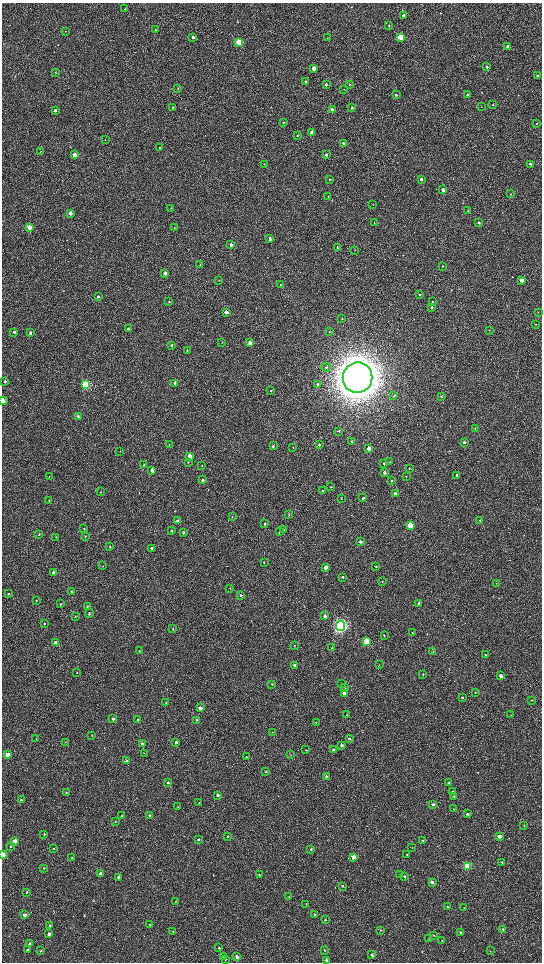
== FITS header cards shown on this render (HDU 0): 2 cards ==
NAXIS1  =                 1080 / length of data axis 1
NAXIS2  =                 1920 / length of data axis 2

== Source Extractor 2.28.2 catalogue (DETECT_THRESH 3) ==
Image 1080 x 1920 px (HDU 0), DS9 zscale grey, zoomed out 1/2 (1 PNG px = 2 x 2 image px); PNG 544 x 964 px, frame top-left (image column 1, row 1919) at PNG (2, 3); each listed source drawn as its Kron ellipse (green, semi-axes under 4 px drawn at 4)
Background 508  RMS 32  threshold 96.1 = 3 sigma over >= 5 px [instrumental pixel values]
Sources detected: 278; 1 cannot appear on this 1/2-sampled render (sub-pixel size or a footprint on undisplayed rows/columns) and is neither listed nor drawn; the other 277 listed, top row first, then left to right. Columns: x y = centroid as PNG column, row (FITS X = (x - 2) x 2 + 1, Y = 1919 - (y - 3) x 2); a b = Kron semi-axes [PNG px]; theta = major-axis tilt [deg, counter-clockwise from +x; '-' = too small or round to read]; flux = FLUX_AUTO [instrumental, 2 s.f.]
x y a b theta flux
125 9 3 2 - 3.3e+03
403 15 3 3 - 1.7e+04
389 25 3 2 - 2.3e+03
155 29 2 2 - 3.0e+03
65 31 3 2 - 2.3e+03
193 37 3 3 - 1.1e+04
401 37 3 3 - 3.3e+05
327 38 2 2 - 2.6e+03
239 42 3 3 - 3.9e+05
508 46 3 2 - 2.5e+04
487 67 3 3 - 1.1e+04
314 68 3 3 - 7.0e+04
55 72 3 3 - 3.6e+03
537 75 2 2 - 7.0e+03
305 81 3 2 - 9.0e+03
326 84 3 3 - 8.3e+03
349 84 3 2 - 5.0e+03
178 88 3 2 - 3.5e+03
344 89 3 1 - 1.7e+03
396 95 3 2 - 9.1e+03
468 95 3 2 - 2.9e+04
493 105 2 2 - 3.9e+03
481 107 2 2 - 1.6e+03
173 108 3 2 - 6.0e+03
352 108 3 3 - 1.0e+04
55 110 3 3 - 1.3e+04
332 110 3 2 - 2.5e+04
283 122 3 2 - 4.6e+03
536 123 2 2 - 2.3e+03
312 132 3 3 - 4.5e+04
297 136 3 2 - 2.9e+03
105 140 4 2 - 3.2e+03
343 143 3 3 - 9.5e+03
159 148 3 2 - 3.4e+03
40 152 3 2 - 3.3e+03
74 155 3 3 - 6.6e+04
326 155 3 2 - 1.2e+04
264 164 3 2 - 2.8e+03
530 164 2 2 - 9.4e+03
330 179 3 3 - 5.6e+03
421 179 3 2 - 2.5e+04
443 190 3 2 - 3.0e+04
511 194 3 2 - 3.0e+03
328 197 3 2 - 2.6e+03
373 204 2 1 - 1.9e+03
171 208 3 2 - 2.8e+03
468 211 2 2 - 2.1e+03
70 213 3 2 - 3.5e+04
374 223 3 2 - 2.7e+03
479 223 3 2 - 9.9e+03
29 227 3 3 - 1.2e+05
174 228 3 2 - 2.9e+03
270 239 3 2 - 1.3e+04
231 245 3 3 - 2.6e+04
337 248 3 2 - 5.5e+03
355 250 3 2 - 2.1e+03
200 265 3 3 - 3.3e+03
442 266 3 2 - 5.0e+03
165 273 3 3 - 3.0e+04
219 280 3 2 - 2.5e+03
522 280 3 3 - 7.0e+04
280 285 3 3 - 6.5e+03
420 295 3 2 - 5.4e+03
98 296 3 3 - 1.1e+04
169 302 3 3 - 4.1e+03
432 302 3 2 - 6.2e+03
432 307 4 3 - 6.2e+03
226 312 3 3 - 3.7e+04
538 312 3 2 - 2.6e+03
342 319 2 2 - 3.6e+03
536 324 3 2 - 3.2e+03
128 329 3 3 - 1.0e+04
489 330 2 2 - 2.1e+03
14 332 3 3 - 1.4e+04
329 332 3 3 - 4.1e+03
30 333 3 3 - 1.1e+04
222 342 3 2 - 2.4e+03
250 343 3 3 - 5.3e+04
171 345 3 3 - 8.4e+03
187 350 3 2 - 4.2e+03
326 367 5 3 - 9.4e+03
358 378 15 15 - 2.0e+07
5 381 2 2 - 7.1e+03
175 383 3 3 - 3.0e+04
317 384 3 3 - 8.9e+03
86 385 4 3 - 8.9e+05
271 391 2 2 - 3.4e+03
394 396 4 3 - 6.5e+03
441 396 3 3 - 4.7e+03
3 401 4 2 - 5.0e+04
78 416 3 3 - 1.2e+04
475 429 3 2 - 2.5e+03
338 431 3 3 - 4.2e+03
351 441 3 2 - 5.1e+03
464 442 3 2 - 1.3e+04
169 445 3 1 - 2.2e+03
319 445 3 2 - 9.5e+03
273 446 3 3 - 8.4e+03
293 448 3 2 - 3.7e+03
369 448 3 2 - 6.6e+04
120 451 2 2 - 2.0e+03
190 456 3 3 - 1.2e+05
390 461 3 2 - 2.3e+03
188 462 3 2 - 4.5e+03
383 463 3 2 - 5.1e+03
144 465 3 3 - 4.6e+03
202 465 4 2 - 3.2e+03
409 468 2 2 - 4.4e+03
152 470 3 2 - 4.3e+04
384 472 3 2 - 2.0e+04
457 475 3 2 - 9.4e+03
49 476 3 2 - 3.6e+03
406 477 3 2 - 4.0e+03
203 480 3 2 - 1.3e+04
391 481 3 2 - 5.0e+03
331 487 3 2 - 4.6e+03
322 491 3 3 - 6.0e+03
100 492 3 2 - 2.7e+03
395 494 3 2 - 1.3e+04
341 498 3 2 - 3.3e+03
363 498 3 2 - 1.1e+04
49 500 3 2 - 2.5e+03
289 515 3 2 - 2.4e+03
232 517 3 2 - 2.8e+03
480 520 3 3 - 4.7e+03
177 521 3 3 - 1.2e+04
265 524 3 2 - 6.0e+03
410 525 3 3 - 2.1e+05
84 528 3 2 - 3.1e+03
283 530 3 2 - 2.7e+03
171 531 3 2 - 5.3e+03
183 532 3 2 - 1.2e+04
280 532 3 2 - 6.0e+03
39 534 4 2 - 4.7e+03
85 536 3 2 - 3.1e+03
56 537 2 2 - 2.3e+03
360 542 2 2 - 1.4e+04
110 547 3 2 - 5.5e+03
151 548 3 3 - 1.2e+04
264 563 3 2 - 4.4e+03
103 566 3 2 - 3.2e+03
376 566 2 2 - 5.8e+03
326 567 3 3 - 8.6e+04
53 572 3 2 - 2.0e+04
343 577 3 3 - 1.1e+04
382 582 3 2 - 2.8e+03
496 583 2 1 - 1.6e+03
230 588 2 1 - 1.9e+03
71 591 3 2 - 6.8e+03
8 594 3 2 - 5.4e+03
241 595 3 2 - 6.2e+03
36 601 3 2 - 5.4e+03
418 603 2 2 - 8.6e+03
60 604 3 2 - 4.9e+03
88 607 3 3 - 1.2e+04
89 613 4 3 - 5.9e+03
75 616 3 2 - 3.5e+03
325 616 3 2 - 1.8e+04
44 623 3 3 - 4.8e+03
340 626 5 4 - 2.4e+06
173 629 3 3 - 4.2e+03
412 633 2 2 - 3.5e+03
384 636 3 2 - 4.8e+03
367 641 3 3 - 4.7e+05
56 643 3 3 - 1.2e+05
294 645 2 2 - 3.5e+03
332 648 2 2 - 5.3e+03
139 651 2 2 - 2.5e+03
433 651 2 2 - 2.8e+03
485 655 3 2 - 3.7e+03
295 665 3 2 - 3.6e+04
379 665 3 2 - 2.1e+03
77 673 3 2 - 2.8e+03
423 674 3 2 - 3.9e+03
501 676 3 2 - 2.8e+04
342 683 2 2 - 2.5e+03
272 684 3 2 - 4.9e+03
345 688 2 2 - 1.9e+03
475 692 3 2 - 2.9e+03
344 693 3 2 - 3.6e+04
462 697 3 2 - 5.1e+03
531 700 3 2 - 3.8e+03
166 703 3 2 - 2.7e+03
200 708 2 2 - 4.2e+04
347 715 2 2 - 2.0e+03
511 715 3 2 - 3.1e+03
113 719 3 2 - 1.5e+04
137 720 2 2 - 1.2e+04
196 720 3 2 - 8.1e+03
316 723 3 2 - 2.4e+03
272 732 2 2 - 2.4e+03
92 736 3 2 - 3.1e+03
36 738 2 2 - 2.3e+03
349 738 3 3 - 1.0e+04
65 742 2 2 - 1.8e+03
176 742 2 2 - 2.3e+04
142 744 2 2 - 9.7e+03
341 745 2 2 - 2.3e+04
305 750 2 2 - 3.1e+03
334 750 3 3 - 1.4e+04
144 753 3 2 - 2.5e+03
7 755 3 3 - 1.0e+05
290 755 2 2 - 2.4e+03
246 757 2 2 - 4.8e+03
126 761 3 2 - 1.6e+04
266 771 2 2 - 8.4e+03
326 776 3 3 - 8.0e+03
168 782 2 2 - 8.5e+03
449 783 2 2 - 8.3e+03
66 792 3 3 - 4.6e+03
452 792 3 3 - 7.5e+03
217 795 2 2 - 1.6e+04
454 796 3 2 - 6.6e+03
21 800 3 2 - 1.3e+04
199 803 3 2 - 3.0e+03
433 804 3 2 - 1.8e+04
178 807 2 2 - 3.6e+03
453 809 3 2 - 3.6e+03
467 814 3 2 - 1.2e+04
122 816 2 2 - 7.3e+03
150 816 2 2 - 2.4e+04
115 821 3 3 - 3.3e+03
524 825 3 2 - 3.1e+03
44 834 2 2 - 4.6e+03
227 836 2 2 - 5.6e+03
499 836 3 2 - 2.9e+04
198 839 2 2 - 1.2e+04
15 841 3 3 - 7.1e+04
423 841 3 2 - 6.3e+03
10 846 3 3 - 6.4e+03
53 848 2 2 - 3.7e+03
412 848 2 2 - 2.2e+03
311 849 3 2 - 7.2e+03
407 854 2 2 - 5.9e+03
3 855 3 2 - 1.8e+05
354 857 3 3 - 6.4e+04
72 858 3 2 - 4.1e+03
502 862 3 2 - 7.2e+03
467 866 3 3 - 4.2e+05
44 868 3 2 - 4.3e+03
100 873 3 2 - 2.2e+04
259 875 3 3 - 4.9e+03
400 875 3 2 - 3.8e+03
404 876 3 3 - 9.2e+03
118 877 2 2 - 2.2e+04
432 882 3 2 - 2.9e+04
342 886 3 2 - 4.7e+03
27 892 3 2 - 5.9e+03
289 897 3 3 - 4.3e+03
175 901 2 2 - 3.5e+03
306 904 3 2 - 2.6e+03
448 907 3 2 - 6.1e+03
464 908 3 2 - 2.3e+03
314 914 2 2 - 4.7e+03
24 915 2 2 - 2.6e+04
325 920 3 2 - 4.3e+03
150 924 3 2 - 5.3e+03
50 926 3 2 - 1.2e+04
380 930 3 2 - 3.3e+03
503 930 3 3 - 6.7e+03
173 932 3 2 - 3.8e+03
461 932 3 2 - 5.1e+03
49 934 3 3 - 1.8e+04
434 935 2 2 - 4.1e+03
429 939 2 2 - 1.7e+03
442 941 2 2 - 2.0e+03
30 943 3 3 - 1.3e+04
219 948 3 3 - 7.4e+03
27 950 2 2 - 6.3e+03
324 950 3 2 - 5.0e+03
41 951 3 3 - 5.6e+03
490 951 3 2 - 2.3e+03
372 955 3 2 - 1.3e+04
223 957 3 2 - 3.0e+03
237 957 3 2 - 2.7e+04
225 959 3 3 - 7.0e+03
326 960 3 3 - 1.8e+04
At the frame edge (FLAGS 8, measured only in part): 2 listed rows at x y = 3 401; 3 855
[1 sub-pixel or undisplayed-footprint detection neither listed nor drawn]